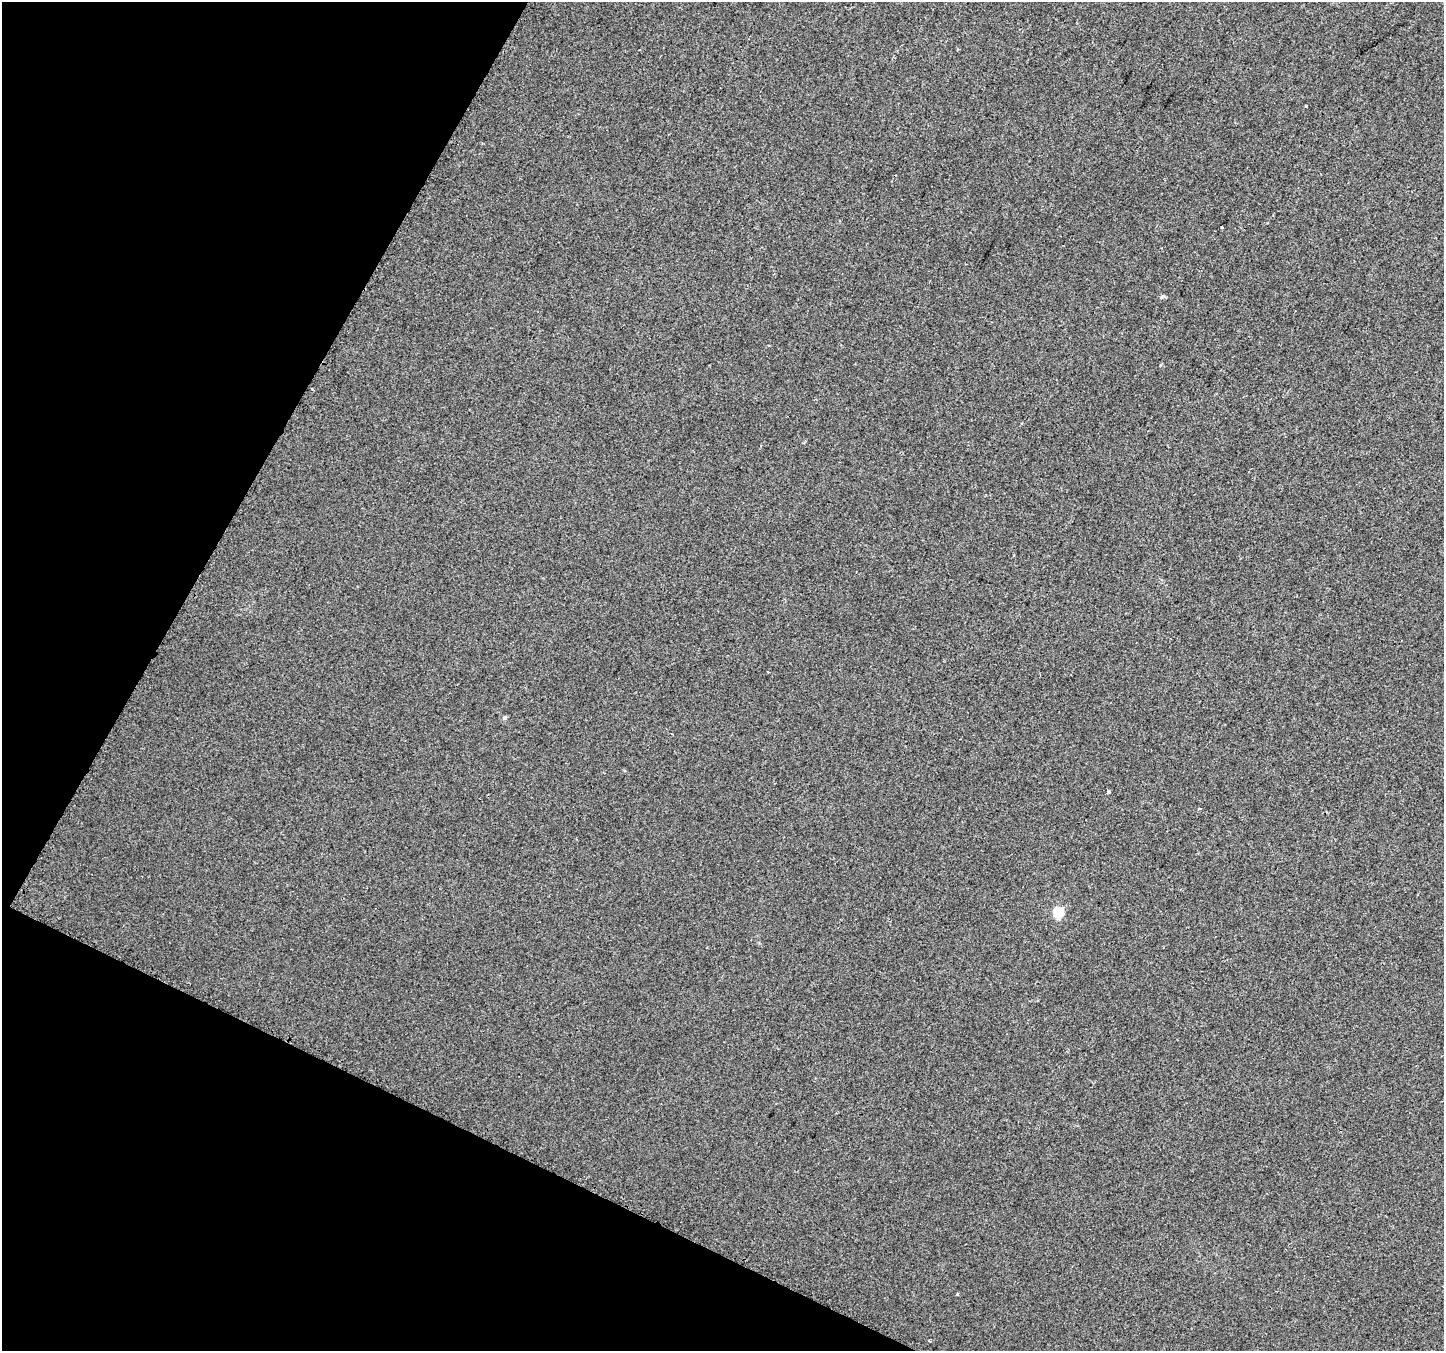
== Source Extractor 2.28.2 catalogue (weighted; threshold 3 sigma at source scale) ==
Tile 9 of 4 x 4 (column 1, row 3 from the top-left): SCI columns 27-1468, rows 1631-2979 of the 5805 x 5898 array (HDU 1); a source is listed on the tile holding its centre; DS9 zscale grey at full resolution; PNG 1446 x 1353 px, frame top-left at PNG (2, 2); no overlay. Shown black and unused: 23% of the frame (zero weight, under 2 of 3 exposures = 2% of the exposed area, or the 3 px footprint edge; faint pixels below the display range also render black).
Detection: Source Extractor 2.28.2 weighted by HDU 2 'WHT'; one run over the whole footprint, this tile lists its part. Background 0.0116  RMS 0.0068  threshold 0.0304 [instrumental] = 3 sigma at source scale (4.5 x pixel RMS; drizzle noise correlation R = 1.50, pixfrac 1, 0.0396/0.0396 arcsec/px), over >= 5 px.
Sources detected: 7; all 7 listed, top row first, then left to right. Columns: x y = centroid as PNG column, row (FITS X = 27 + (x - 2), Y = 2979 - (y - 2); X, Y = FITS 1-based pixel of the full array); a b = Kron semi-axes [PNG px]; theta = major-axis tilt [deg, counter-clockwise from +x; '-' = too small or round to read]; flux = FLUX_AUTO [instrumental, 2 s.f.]
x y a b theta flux
1306 106 3 3 - 2.2
1222 227 3 2 - 1.7
1162 296 9 3 21 0.9
505 718 5 5 - 1.5
1108 792 4 3 - 1.1
1199 809 4 3 - 1.1
1058 912 5 5 - 45